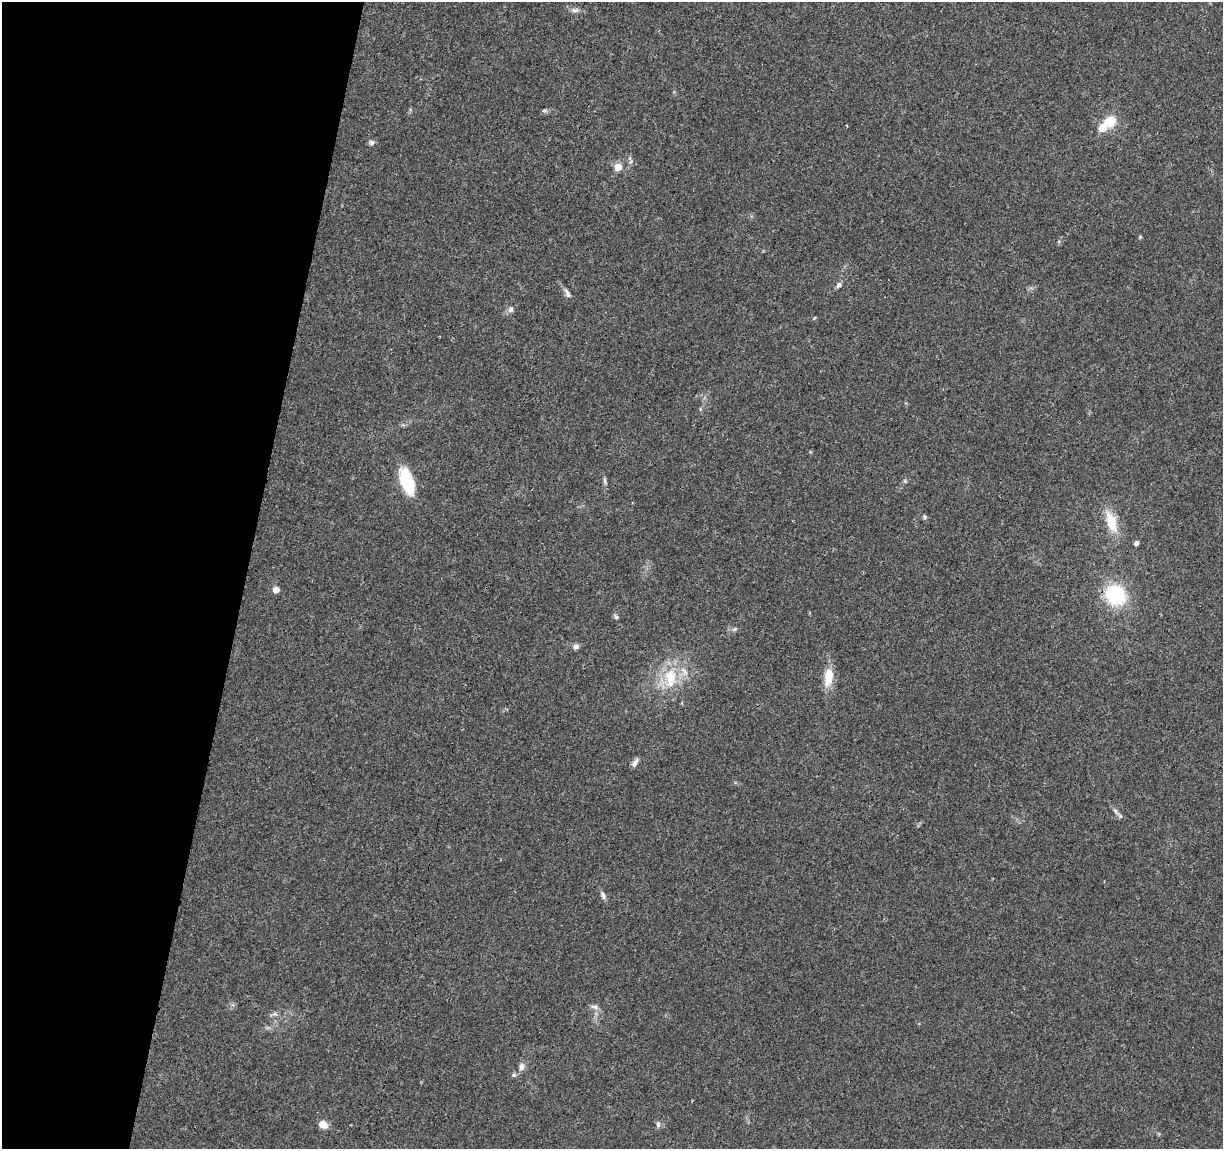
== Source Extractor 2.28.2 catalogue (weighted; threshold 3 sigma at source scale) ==
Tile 9 of 4 x 4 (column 1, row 3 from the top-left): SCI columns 5-1225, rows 1378-2524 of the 4906 x 5106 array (HDU 1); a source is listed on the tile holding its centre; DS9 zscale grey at full resolution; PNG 1225 x 1151 px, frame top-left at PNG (2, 2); no overlay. Shown black and unused: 20% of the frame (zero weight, under 3 of 4 exposures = <1% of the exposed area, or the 3 px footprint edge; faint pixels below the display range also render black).
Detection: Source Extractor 2.28.2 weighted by HDU 2 'WHT'; one run over the whole footprint, this tile lists its part. Background 0.0368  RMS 0.0035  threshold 0.0156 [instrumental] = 3 sigma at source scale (4.5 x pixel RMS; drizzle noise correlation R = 1.50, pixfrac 1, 0.0396/0.0396 arcsec/px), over >= 5 px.
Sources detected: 34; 1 too faint to see at this stretch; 1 inside a brighter object's white glare — not listed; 1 inside a brighter listed object's ellipse — not listed separately; the other 31 listed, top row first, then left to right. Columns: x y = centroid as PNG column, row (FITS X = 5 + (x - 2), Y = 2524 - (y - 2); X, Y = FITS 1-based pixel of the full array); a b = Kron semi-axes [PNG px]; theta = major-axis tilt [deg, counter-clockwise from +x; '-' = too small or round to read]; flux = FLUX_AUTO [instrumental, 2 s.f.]
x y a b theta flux
575 10 11 6 -7 1.3
544 110 9 4 0 0.66
1110 121 13 11 36 7.4
847 126 3 2 - 0.3
1102 128 5 5 - 8.5
371 142 7 6 - 0.94
618 167 5 5 - 7
1140 237 4 4 - 0.51
839 285 8 6 49 1.1
567 294 14 6 -66 1.3
511 309 7 7 - 1.3
814 318 5 3 - 0.3
605 481 12 4 -74 0.83
408 483 27 14 -65 15
924 517 7 4 -72 0.58
1111 522 25 11 -71 8.8
1136 543 4 4 - 1.4
276 589 5 5 - 3.9
1116 595 21 18 -44 23
616 617 7 6 - 0.67
735 629 6 5 - 0.58
576 647 9 7 -9 1.1
828 677 22 10 82 7.2
670 678 31 18 -89 13
635 763 12 5 55 1.4
1115 810 10 5 -63 1.1
603 895 12 5 -78 1.1
595 1007 10 8 -29 1.6
521 1067 12 7 79 1.7
323 1124 10 7 -30 3.6
658 1124 9 5 -84 0.99